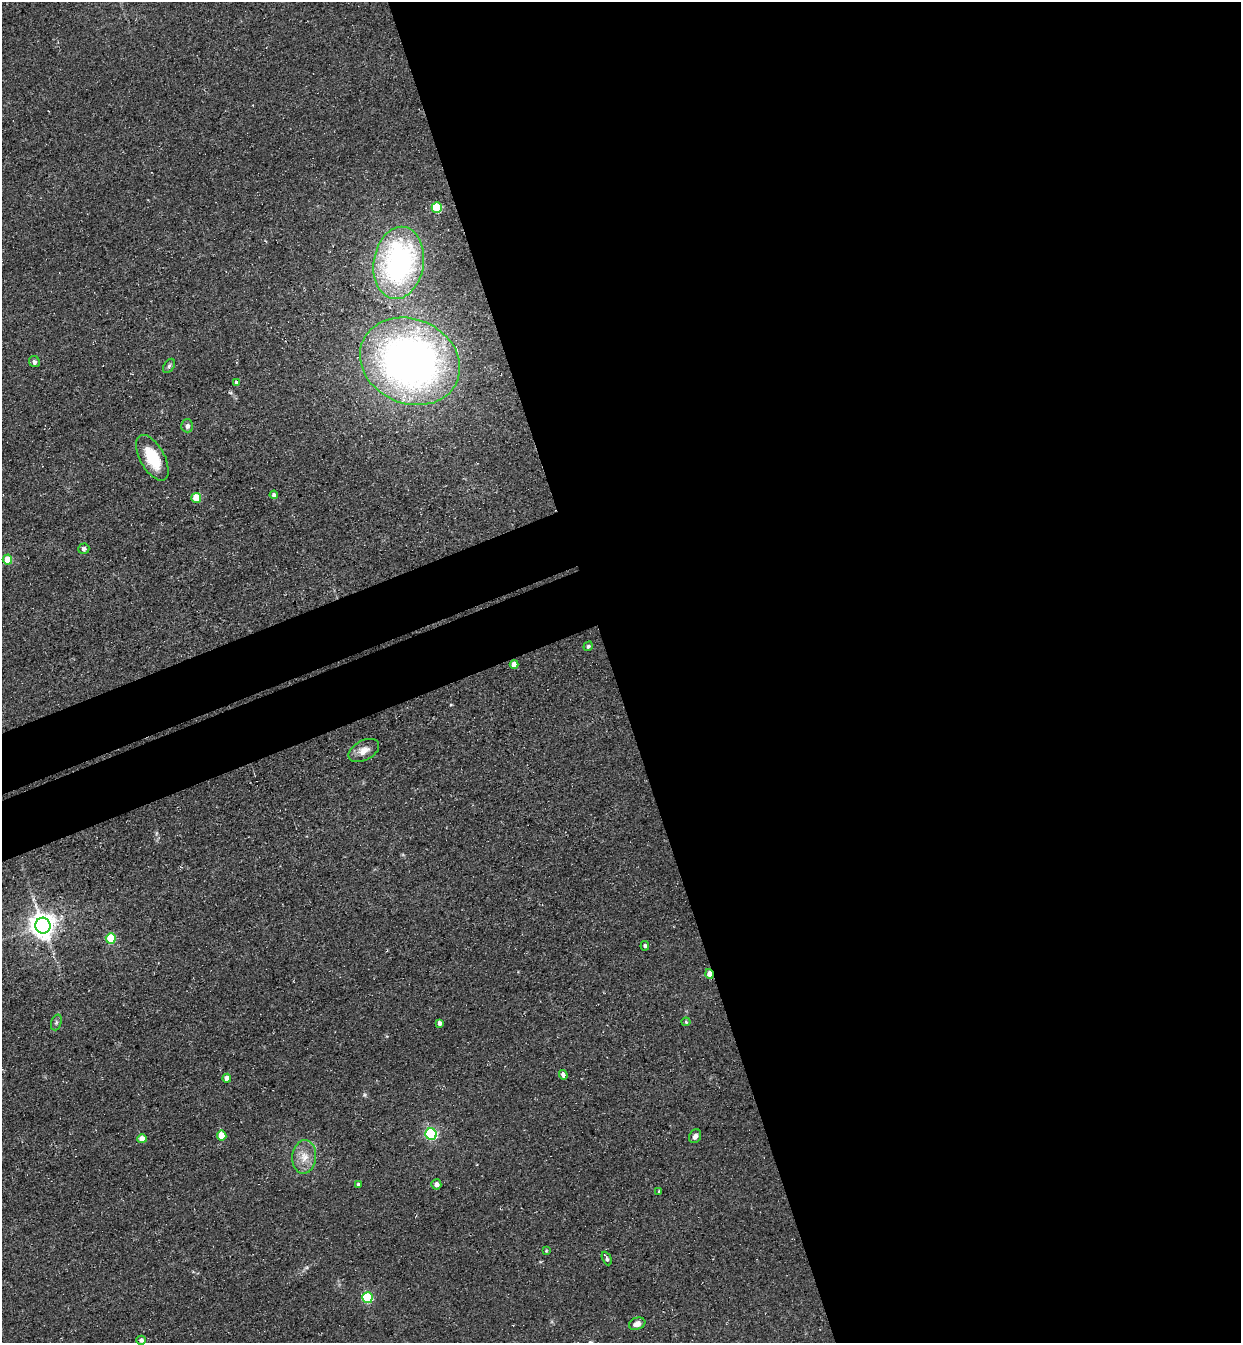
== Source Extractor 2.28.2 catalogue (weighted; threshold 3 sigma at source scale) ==
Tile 8 of 4 x 4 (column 4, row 2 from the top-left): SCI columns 4030-5268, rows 2747-4087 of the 5451 x 5491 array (HDU 1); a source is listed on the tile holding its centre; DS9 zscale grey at full resolution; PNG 1243 x 1345 px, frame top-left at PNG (2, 2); each listed source drawn as its Kron ellipse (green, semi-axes under 4 px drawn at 4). Shown black and unused: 55% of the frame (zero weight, under 3 of 4 exposures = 7% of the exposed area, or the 3 px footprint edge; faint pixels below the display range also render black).
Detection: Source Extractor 2.28.2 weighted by HDU 2 'WHT'; one run over the whole footprint, this tile lists its part. Background 0.0858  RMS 0.014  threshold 0.0635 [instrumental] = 3 sigma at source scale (4.5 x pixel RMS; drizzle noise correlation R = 1.50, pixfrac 1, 0.05/0.05 arcsec/px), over >= 5 px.
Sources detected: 39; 1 inside a brighter object's white glare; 1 cosmic-ray / hot-pixel residue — neither listed nor drawn; the other 37 listed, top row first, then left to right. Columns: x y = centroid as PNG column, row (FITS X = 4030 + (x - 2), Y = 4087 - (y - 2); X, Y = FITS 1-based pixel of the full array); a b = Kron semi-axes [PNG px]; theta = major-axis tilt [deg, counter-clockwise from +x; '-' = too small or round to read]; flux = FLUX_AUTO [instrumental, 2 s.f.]
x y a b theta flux
437 208 5 5 - 69
399 263 36 25 80 340
410 361 51 42 -24 770
34 362 6 5 - 3.8
169 366 8 5 55 2.9
236 382 4 4 - 3.6
187 426 6 6 - 4.6
152 458 25 12 -61 47
274 495 4 4 - 5.4
196 498 5 4 - 34
84 549 5 5 - 4
7 559 5 5 - 31
588 646 5 4 - 2.3
514 664 4 4 - 12
364 750 16 10 27 13
43 926 8 7 - 1600
111 938 5 5 - 61
645 946 5 4 - 3.6
709 974 5 4 - 14
56 1022 8 5 71 2.8
686 1022 4 4 - 1.5
439 1023 4 3 - 4.8
563 1075 5 3 - 47
227 1078 4 4 - 11
431 1134 6 5 - 190
222 1136 5 4 - 28
695 1136 7 5 57 5.9
142 1139 4 4 - 18
304 1157 17 12 85 18
436 1184 5 5 - 6.4
359 1185 4 4 - 5.2
659 1191 3 3 - 1.4
546 1251 4 3 - 1.4
607 1258 7 3 -65 3.1
367 1298 5 5 - 110
637 1324 8 6 19 10
141 1340 4 4 - 5
Overlapping masked pixels (flux is a lower limit): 1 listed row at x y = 709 974